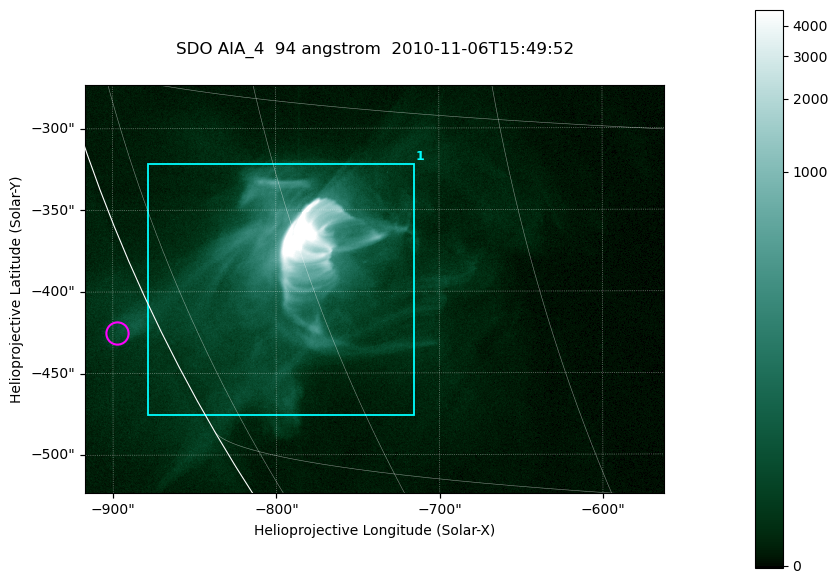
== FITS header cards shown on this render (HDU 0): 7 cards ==
TELESCOP= 'SDO     '           /
INSTRUME= 'AIA_4   '           /
WAVELNTH=                   94 /
WAVEUNIT= 'angstrom'           /
DATE-OBS= '2010-11-06T15:49:52.09' /
CTYPE1  = 'HPLN-TAN'           /
CTYPE2  = 'HPLT-TAN'           /

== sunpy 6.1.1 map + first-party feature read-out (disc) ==
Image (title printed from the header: SDO AIA_4  94 angstrom  2010-11-06T15:49:52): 591 x 417 px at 0.6 arcsec/px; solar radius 968 arcsec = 1614 px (partial field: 2.7% of the solar disc is inside the frame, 89% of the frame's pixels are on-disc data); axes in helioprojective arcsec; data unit not stated in the header (colour bar unlabelled)
Pointing: header CRPIX1/2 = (2053.81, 2042.90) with CRVAL1/2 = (0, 0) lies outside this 591 x 417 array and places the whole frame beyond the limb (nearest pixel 1.36 R_sun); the SolarSoft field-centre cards XCEN/YCEN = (-739.5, -398.4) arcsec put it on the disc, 768 arcsec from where CRPIX/CRVAL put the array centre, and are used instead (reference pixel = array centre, CRVAL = XCEN/YCEN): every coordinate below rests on XCEN/YCEN
Orientation: roll -0.138 deg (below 1 deg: not rotated)
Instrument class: DISC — disc imager (sunpy class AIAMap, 94 A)
Bright regions (active regions / flare kernels): reference = the on-disc median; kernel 5 px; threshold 5 sigma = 41.8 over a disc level ~7.68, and >= 1.15x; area >= 246 px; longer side >= 5 px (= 3 arcsec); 1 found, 1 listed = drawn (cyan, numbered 1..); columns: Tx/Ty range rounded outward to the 2 arcsec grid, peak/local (2 s.f.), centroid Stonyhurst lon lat
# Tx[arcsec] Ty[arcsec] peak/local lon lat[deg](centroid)
1 -880..-714 -476..-320 1946 -61 -22
Off-limb structures (1.02-1.3 R_sun): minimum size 123 px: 1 found; the strongest spans PA ~115 deg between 1.02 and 1.04 R_sun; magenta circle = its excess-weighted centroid (no pixel of it reaches 25% of the colour bar: the marked point is dim): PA ~115 deg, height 1.03 R_sun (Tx ~-898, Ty ~-426 arcsec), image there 2.4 x the reference